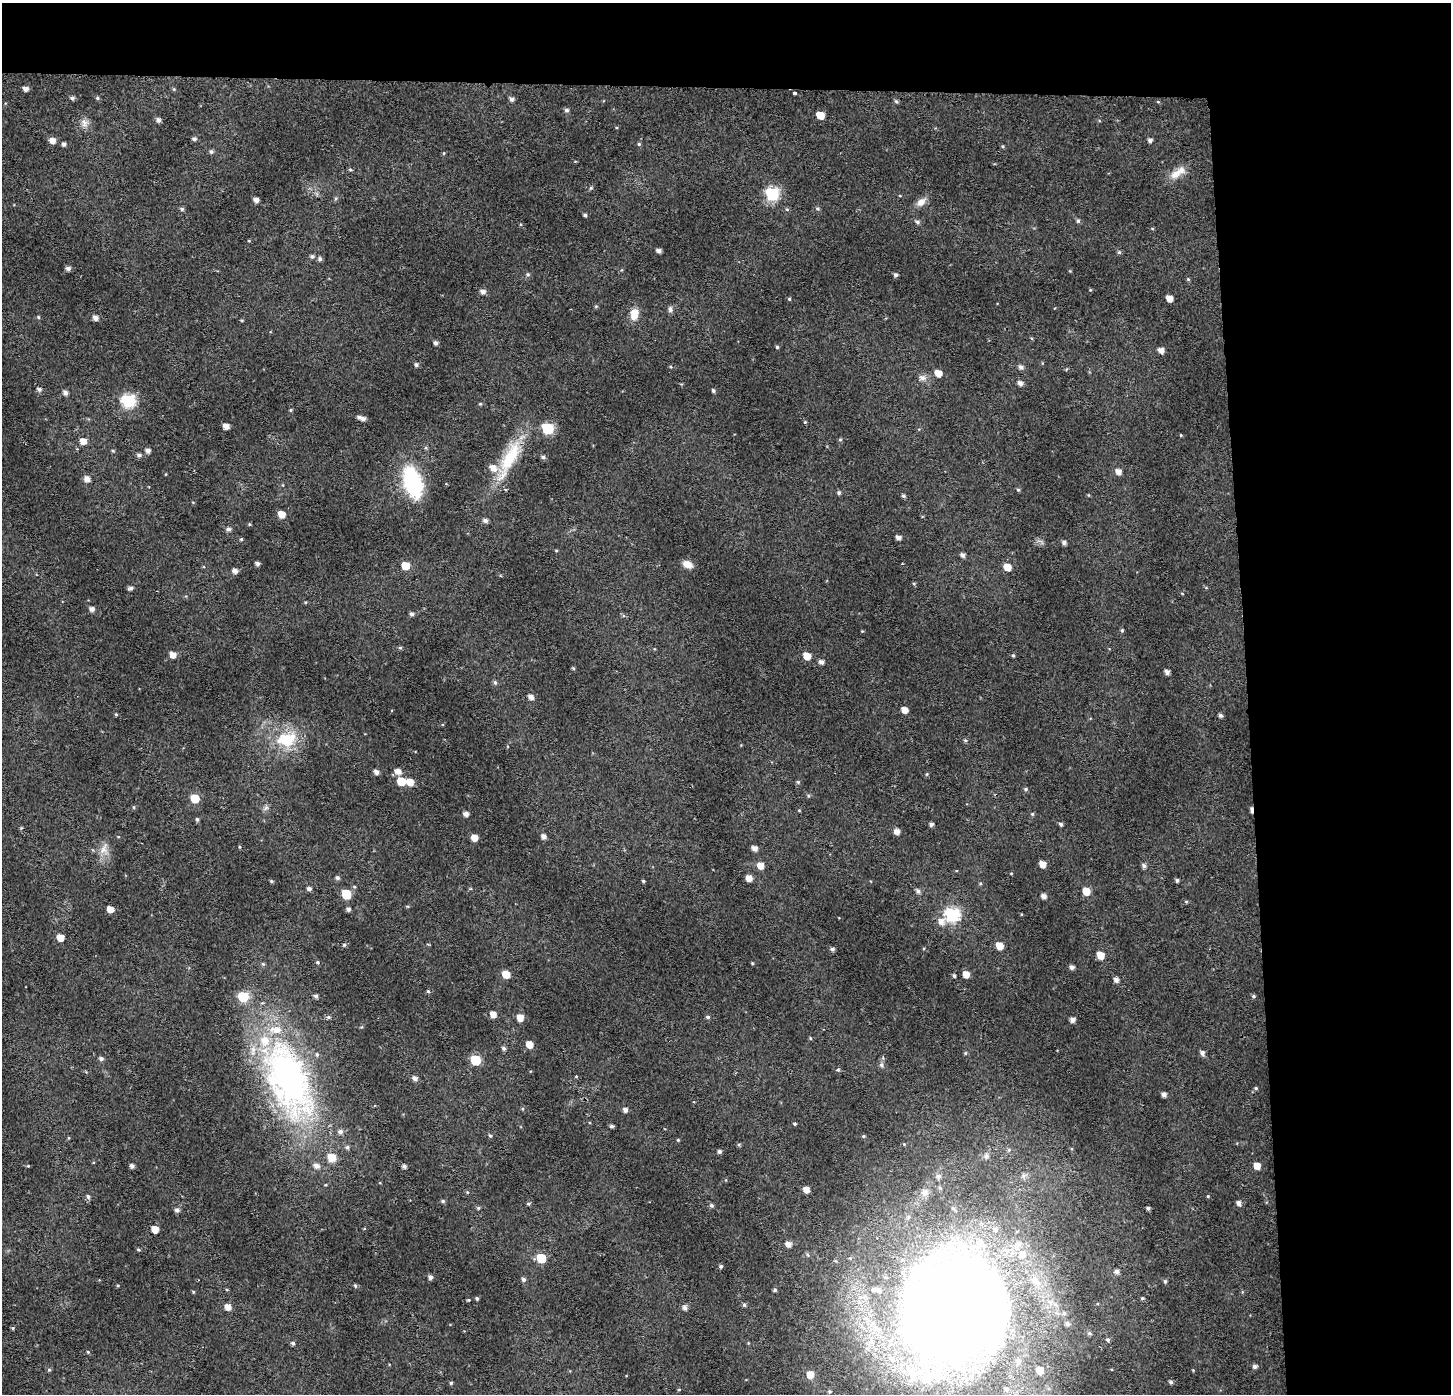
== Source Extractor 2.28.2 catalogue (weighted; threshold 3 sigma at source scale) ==
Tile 3 of 3 x 3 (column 3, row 1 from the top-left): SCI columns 2944-4392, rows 2796-4187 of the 4439 x 4202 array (HDU 1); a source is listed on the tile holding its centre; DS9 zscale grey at full resolution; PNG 1453 x 1396 px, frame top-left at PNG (2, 3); no overlay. Shown black and unused: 19% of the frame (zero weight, under 2 of 3 exposures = <1% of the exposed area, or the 3 px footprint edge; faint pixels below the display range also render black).
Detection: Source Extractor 2.28.2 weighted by HDU 2 'WHT'; one run over the whole footprint, this tile lists its part. Background 0.0312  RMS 0.0046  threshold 0.0207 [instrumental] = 3 sigma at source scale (4.5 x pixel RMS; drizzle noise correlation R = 1.50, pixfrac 1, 0.0396/0.0396 arcsec/px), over >= 5 px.
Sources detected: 279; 1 inside a brighter object's white glare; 1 cosmic-ray / hot-pixel residue — not listed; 18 inside a brighter listed object's ellipse — not listed separately; the other 259 listed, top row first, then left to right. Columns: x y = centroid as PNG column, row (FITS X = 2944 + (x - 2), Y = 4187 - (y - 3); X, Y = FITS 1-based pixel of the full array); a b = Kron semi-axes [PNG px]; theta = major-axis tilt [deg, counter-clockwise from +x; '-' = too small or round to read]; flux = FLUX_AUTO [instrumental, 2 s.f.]
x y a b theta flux
26 89 5 5 - 2.1
174 89 5 4 - 0.5
795 93 4 3 - 0.83
72 98 4 4 - 1.1
97 98 5 4 - 0.67
512 99 6 5 - 1.4
896 101 6 5 - 0.79
1158 102 5 3 - 0.41
566 110 5 5 - 1.2
820 115 6 5 - 8
158 120 5 5 - 1.7
84 123 12 9 89 2.7
194 139 5 4 - 1.1
1150 140 5 4 - 1.3
53 141 6 5 - 3.5
64 144 5 4 - 1.2
639 144 5 5 - 0.67
1003 146 5 4 - 0.56
211 152 5 5 - 0.94
444 153 5 3 - 0.39
350 170 6 4 -20 0.61
1178 173 26 9 35 5.6
591 188 5 4 - 0.65
772 194 7 6 - 62
256 200 5 4 - 2.3
921 202 13 8 40 3.5
182 209 5 4 - 0.89
817 209 6 4 -33 0.73
585 215 4 4 - 0.83
1078 221 6 5 - 0.83
917 222 6 5 - 1.2
249 241 5 3 - 0.36
659 251 5 4 - 1.7
1119 252 5 5 - 0.79
312 256 6 5 - 1
320 259 6 5 - 1.1
68 268 5 4 - 1.7
1070 271 4 4 - 0.37
528 274 6 6 - 0.9
895 275 5 4 - 1.1
1188 279 5 4 - 0.56
1090 290 4 4 - 0.45
483 292 6 5 - 1.9
1169 298 5 5 - 4.3
789 299 4 4 - 0.59
596 306 6 3 19 0.46
670 309 9 6 88 1.3
634 314 14 10 82 5.5
38 317 4 4 - 0.58
95 318 6 5 - 2.3
242 320 5 3 - 0.43
436 343 5 5 - 1.3
777 347 4 4 - 0.68
1161 350 6 5 - 2.7
416 365 5 5 - 1.1
671 367 4 3 - 0.47
1021 367 6 6 - 1.6
938 373 6 5 - 5
922 378 12 8 -6 2.3
1020 383 6 5 - 1.9
39 389 5 4 - 1.3
713 391 5 5 - 0.84
65 393 5 5 - 1.8
128 401 7 6 - 69
480 404 4 4 - 0.52
291 410 4 4 - 0.51
363 419 5 4 - 1.6
805 422 4 4 - 0.47
226 426 5 4 - 3.4
548 428 7 6 - 37
1181 435 4 3 - 0.42
840 440 5 4 - 0.53
83 441 6 5 - 4.1
113 451 4 4 - 0.53
148 451 5 5 - 2
139 455 6 5 - 1.3
543 457 6 4 -26 1.1
509 458 60 15 63 24
1118 472 7 6 - 2.8
87 479 6 6 - 2.7
413 482 29 16 -71 42
1018 490 5 4 - 0.64
839 493 5 5 - 0.8
903 496 5 4 - 0.85
281 514 6 5 - 5.3
485 520 6 5 - 1.5
249 524 5 3 - 0.47
228 529 6 5 - 1.3
898 537 5 4 - 1.9
241 539 4 4 - 0.53
1064 542 5 5 - 1.4
556 550 5 3 - 0.41
963 555 5 5 - 1.6
257 564 4 4 - 1.4
687 564 10 6 -26 4.4
405 565 6 5 - 8.2
1007 567 6 5 - 5.9
235 571 5 5 - 2.2
914 584 5 4 - 0.57
130 588 6 5 - 1.1
1182 593 4 3 - 0.33
92 609 5 5 - 1.9
411 614 5 5 - 1.1
1122 630 5 4 - 0.72
862 631 4 4 - 0.38
400 648 5 4 - 0.68
173 655 6 5 - 3.6
1013 655 5 4 - 0.54
807 656 6 5 - 6.1
821 662 6 5 - 1.7
573 668 5 4 - 0.49
1167 672 5 4 - 1.9
495 683 6 5 - 0.89
531 697 5 4 - 2.5
904 710 5 5 - 3.5
116 714 5 4 - 0.49
1220 716 5 4 - 1.1
286 739 29 22 -2 19
965 740 5 4 - 0.64
398 771 7 5 -25 3.2
376 772 5 5 - 2
927 774 5 3 - 0.48
401 781 6 5 - 9.9
410 782 6 5 - 4.8
798 782 5 4 - 0.69
1026 789 6 4 -21 0.69
808 796 6 4 -61 0.61
195 798 6 6 - 11
266 808 9 6 41 1.3
799 810 5 3 - 0.38
1252 810 7 3 -85 2
466 814 5 4 - 2.2
1032 814 5 5 - 0.61
197 819 5 4 - 0.78
931 824 5 4 - 1.3
1061 824 5 4 - 0.83
897 831 5 5 - 2.9
544 837 6 5 - 2
474 838 5 5 - 4.5
240 847 4 3 - 0.43
754 848 6 5 - 2.3
104 849 18 12 73 5
1042 864 5 5 - 3.9
1144 865 6 5 - 1.2
760 866 6 6 - 4.5
1011 873 4 3 - 0.35
337 878 6 5 - 1.1
749 878 5 5 - 4
1177 880 4 4 - 0.96
271 881 5 4 - 0.57
643 881 4 3 - 0.56
309 889 5 4 - 1.4
470 889 5 3 - 0.43
918 891 6 5 - 1.4
1086 891 6 5 - 6.5
346 894 6 6 - 20
1044 896 5 4 - 2.2
1186 902 5 4 - 0.52
110 909 5 5 - 4.5
348 909 5 5 - 1.2
952 915 7 7 - 77
941 922 9 8 - 3.2
60 938 6 5 - 5.4
344 945 5 5 - 0.75
999 946 6 5 - 6.3
832 949 5 4 - 1.2
1100 955 6 5 - 6.1
318 962 5 4 - 0.73
752 963 4 3 - 0.44
263 964 6 5 - 0.66
1072 967 5 4 - 1.7
506 974 6 5 - 7.2
966 974 6 5 - 4.1
954 976 4 4 - 0.95
1116 980 5 5 - 1.9
428 991 5 4 - 0.58
316 996 4 4 - 1.2
1253 996 5 4 - 0.8
243 997 6 6 - 26
493 1014 6 5 - 3.3
328 1017 6 5 - 0.84
708 1017 6 4 -15 0.81
520 1018 6 6 - 4.6
1072 1020 5 5 - 2.3
810 1038 5 4 - 0.5
529 1044 6 5 - 5.3
504 1048 5 5 - 1.2
965 1053 5 5 - 0.56
1202 1053 6 5 - 1.7
101 1059 6 5 - 1.3
475 1060 6 6 - 25
881 1065 6 5 - 0.95
838 1070 5 4 - 0.59
576 1076 5 3 - 0.41
415 1078 6 5 - 1.8
288 1080 97 46 -68 170
1256 1088 5 4 - 0.61
1164 1094 4 4 - 1.9
625 1110 5 5 - 1.7
795 1124 3 3 - 0.85
611 1126 4 4 - 0.95
490 1136 6 4 -36 0.71
863 1136 5 4 - 0.56
68 1138 5 3 - 0.4
678 1140 4 3 - 0.45
904 1144 4 4 - 0.35
347 1147 6 5 - 0.97
719 1151 4 4 - 1.1
986 1156 8 7 - 1.6
28 1166 4 4 - 0.43
132 1166 4 4 - 1.5
404 1166 4 4 - 1.3
1257 1166 6 5 - 4.4
939 1176 6 6 - 1.3
806 1189 6 5 - 3.3
467 1192 5 4 - 0.51
925 1192 10 9 - 2.4
88 1196 6 5 - 0.99
1208 1196 4 3 - 0.45
443 1201 5 4 - 0.77
528 1203 5 5 - 0.75
1239 1203 5 5 - 1.9
712 1205 5 5 - 0.87
478 1208 5 4 - 0.65
1148 1208 4 3 - 1.1
177 1210 5 5 - 1.5
155 1229 5 5 - 5.8
788 1244 6 5 - 2.8
138 1250 5 4 - 0.6
541 1258 6 5 - 16
721 1266 4 4 - 0.92
1117 1271 6 5 - 1.6
430 1277 5 4 - 1.5
523 1280 5 5 - 1.2
1165 1282 5 4 - 0.85
118 1285 4 3 - 0.48
355 1286 6 4 -69 0.69
775 1290 5 4 - 0.76
193 1292 4 4 - 0.46
477 1298 4 4 - 0.75
1142 1298 5 4 - 0.65
468 1300 4 3 - 0.44
744 1305 5 4 - 0.94
228 1307 6 5 - 3.7
685 1308 5 5 - 2
954 1310 112 109 79 800
1067 1324 5 5 - 1.1
13 1328 4 4 - 0.59
1089 1333 5 5 - 0.67
1108 1340 5 5 - 0.89
293 1343 5 5 - 0.91
88 1352 4 3 - 0.43
1254 1366 5 5 - 1.2
49 1370 5 5 - 0.65
1193 1370 4 4 - 0.36
810 1375 6 6 - 5.8
1171 1382 5 4 - 1.1
451 1383 4 4 - 0.68
679 1389 5 3 - 0.36
Overlapping masked pixels (flux is a lower limit): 1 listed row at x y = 1252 810
Isophote crosses this tile's border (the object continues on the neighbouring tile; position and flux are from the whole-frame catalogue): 1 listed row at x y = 954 1310